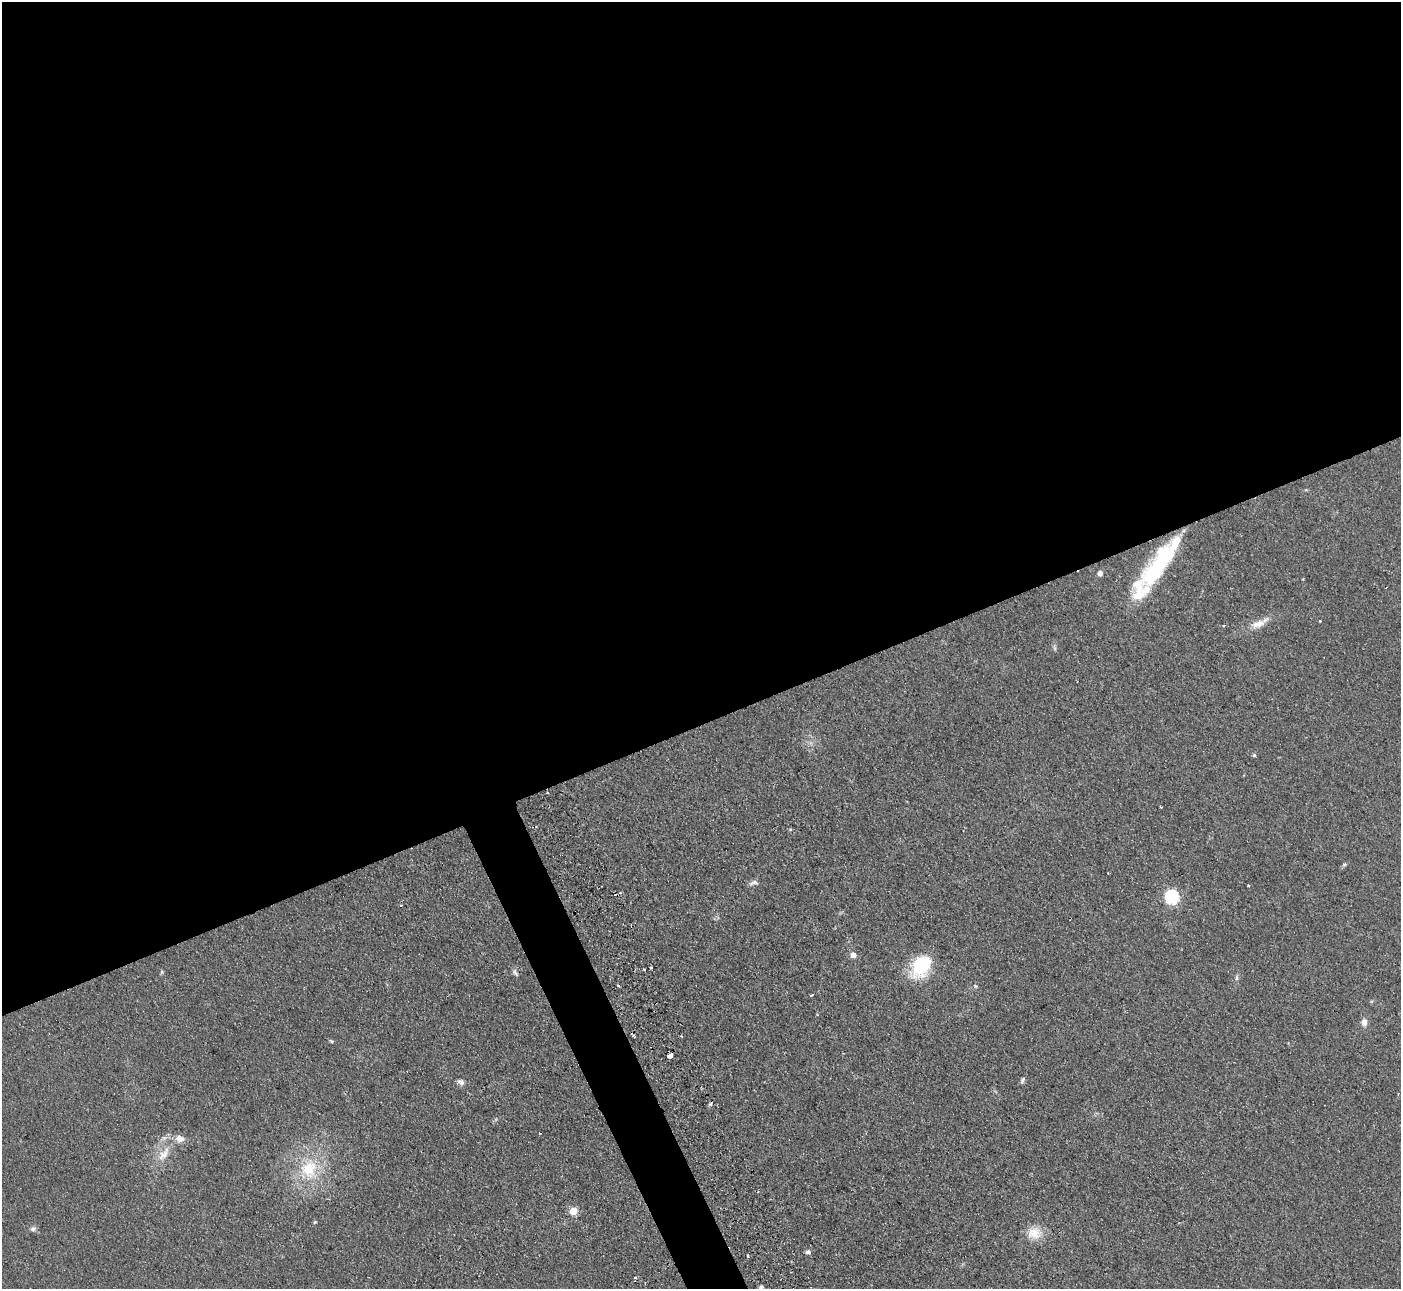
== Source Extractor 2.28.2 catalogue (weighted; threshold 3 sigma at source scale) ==
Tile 2 of 4 x 4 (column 2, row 1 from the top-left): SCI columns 1400-2798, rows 4148-5434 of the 5647 x 5607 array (HDU 1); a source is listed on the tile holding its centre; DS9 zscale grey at full resolution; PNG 1403 x 1291 px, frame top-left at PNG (2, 2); no overlay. Shown black and unused: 58% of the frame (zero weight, under 2 of 3 exposures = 3% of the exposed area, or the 3 px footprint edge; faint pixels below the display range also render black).
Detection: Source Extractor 2.28.2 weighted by HDU 2 'WHT'; one run over the whole footprint, this tile lists its part. Background 0.0882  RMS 0.0083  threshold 0.0373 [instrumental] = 3 sigma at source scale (4.5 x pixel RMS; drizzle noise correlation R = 1.50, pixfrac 1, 0.05/0.05 arcsec/px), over >= 5 px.
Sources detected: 44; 4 cosmic-ray / hot-pixel residue — not listed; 3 inside a brighter listed object's ellipse — not listed separately; the other 37 listed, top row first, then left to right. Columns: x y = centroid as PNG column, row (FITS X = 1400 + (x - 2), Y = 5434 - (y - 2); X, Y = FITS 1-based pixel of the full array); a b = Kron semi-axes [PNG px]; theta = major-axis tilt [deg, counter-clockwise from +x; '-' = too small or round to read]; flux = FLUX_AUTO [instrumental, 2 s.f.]
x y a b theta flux
1158 566 64 19 55 81
1100 573 6 6 - 2.7
1303 579 3 3 - 1
1258 624 22 9 18 9.2
1223 626 3 3 - 0.82
1254 755 4 4 - 1.2
790 829 5 3 - 0.81
1344 865 6 4 1 1
753 883 13 6 13 2.7
1248 886 3 2 - 0.96
620 893 3 2 - 0.82
1172 897 6 6 - 130
401 905 4 3 - 0.75
853 955 7 6 - 4
921 966 27 18 57 41
651 968 3 3 - 1.9
644 969 3 2 - 0.92
515 973 10 5 -57 2
1236 978 9 4 89 1.7
618 986 3 3 - 1.6
812 995 4 3 - 3.1
1364 1022 8 7 - 4.9
331 1041 6 4 -44 1
669 1056 3 3 - 120
1022 1080 9 4 67 1.8
461 1083 9 7 81 2.6
540 1133 3 3 - 1.8
180 1139 11 8 -14 5.8
163 1155 21 10 49 11
309 1169 28 24 74 38
573 1211 5 5 - 18
315 1222 6 3 44 0.88
33 1229 7 6 - 2.1
1034 1233 20 16 -1 13
808 1252 7 5 3 1.7
748 1256 3 3 - 2.2
761 1288 8 5 62 2.7
Overlapping masked pixels (flux is a lower limit): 1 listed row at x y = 1158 566
Isophote crosses this tile's border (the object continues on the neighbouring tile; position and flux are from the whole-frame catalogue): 1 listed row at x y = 761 1288